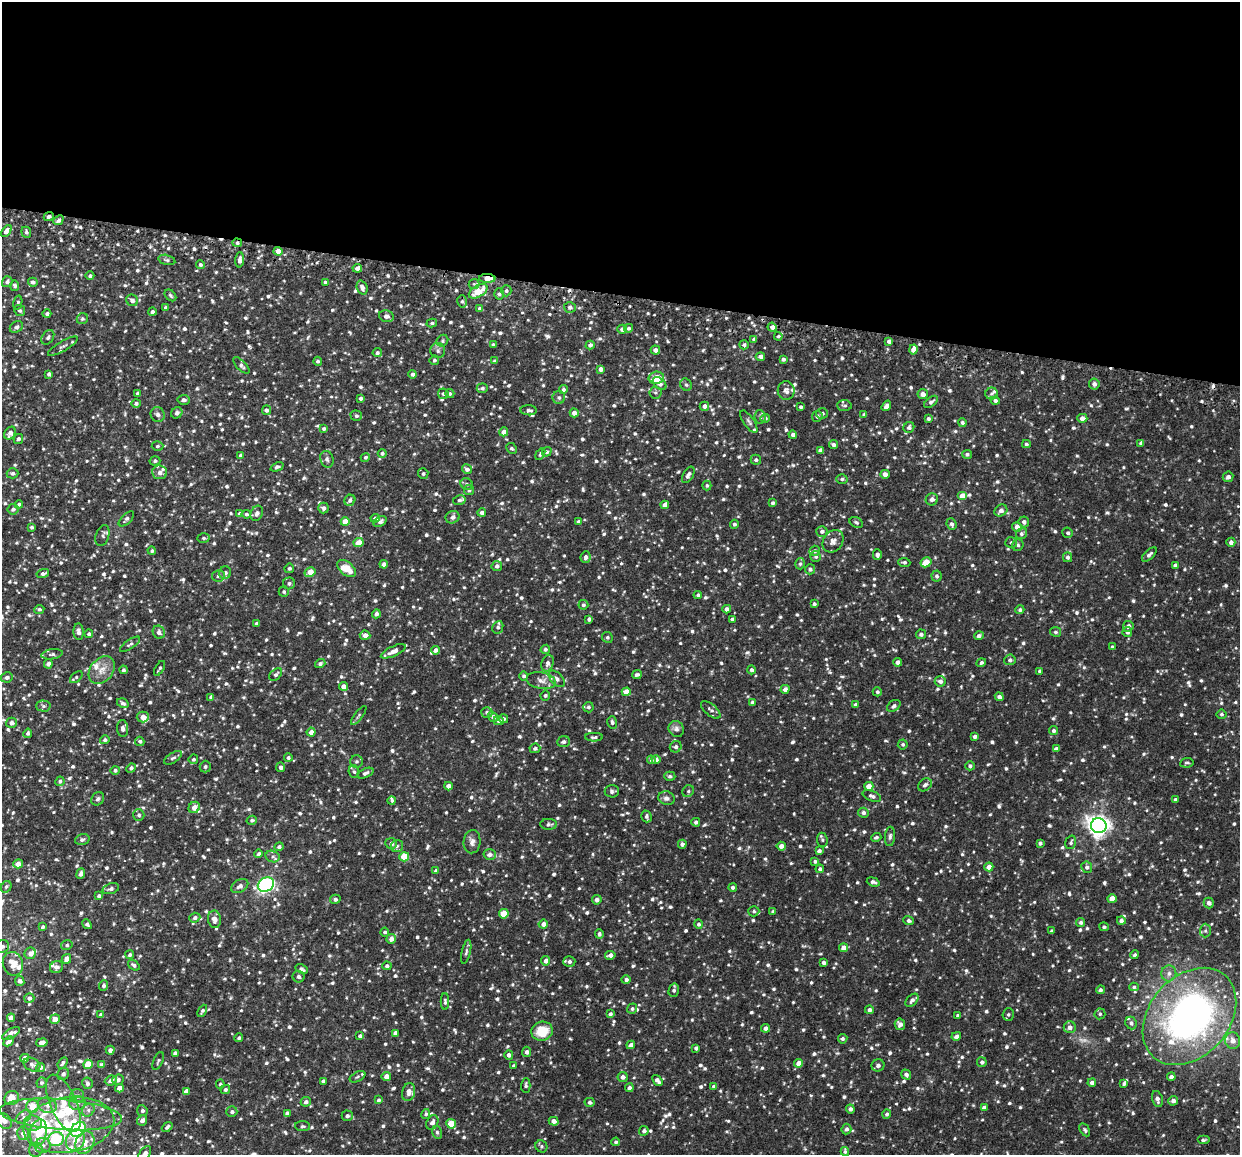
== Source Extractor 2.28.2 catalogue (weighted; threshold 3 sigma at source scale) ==
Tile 3 of 4 x 4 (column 3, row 1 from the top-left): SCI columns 2481-3718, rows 3606-4758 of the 4964 x 5024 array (HDU 1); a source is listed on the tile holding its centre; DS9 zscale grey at full resolution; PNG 1242 x 1157 px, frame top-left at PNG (2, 2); each listed source drawn as its Kron ellipse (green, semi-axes under 4 px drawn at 4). Shown black and unused: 25% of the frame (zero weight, under 2 of 3 exposures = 3% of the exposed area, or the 3 px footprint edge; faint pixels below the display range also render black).
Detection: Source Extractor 2.28.2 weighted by HDU 2 'WHT'; one run over the whole footprint, this tile lists its part. Background 0.0376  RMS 0.0082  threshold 0.0368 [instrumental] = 3 sigma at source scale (4.5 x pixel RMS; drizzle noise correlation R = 1.50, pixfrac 1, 0.05/0.05 arcsec/px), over >= 5 px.
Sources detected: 1446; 1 too faint to see at this stretch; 2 inside a brighter object's white glare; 4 cosmic-ray / hot-pixel residue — neither listed nor drawn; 34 inside a brighter listed object's ellipse — not listed separately; of the other 1405, all 500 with FLUX_AUTO >= 1.52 (the completeness limit of this list) listed and drawn (905 fainter detections not listed), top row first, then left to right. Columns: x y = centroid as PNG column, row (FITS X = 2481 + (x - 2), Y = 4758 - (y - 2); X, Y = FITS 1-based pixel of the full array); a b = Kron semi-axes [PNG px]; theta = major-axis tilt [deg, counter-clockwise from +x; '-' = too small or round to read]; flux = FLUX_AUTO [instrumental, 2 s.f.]
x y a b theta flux
49 216 5 4 - 2.2
58 220 5 4 - 2.5
6 231 7 4 51 4.3
26 232 6 5 - 2
237 243 5 4 - 1.7
278 251 4 4 - 6.1
167 260 8 5 -14 1.7
240 260 7 4 88 3.7
200 264 4 4 - 1.9
357 268 5 4 - 3
90 276 4 4 - 1.7
487 278 8 4 -1 8.3
7 282 5 5 - 2.6
33 282 5 4 - 2.5
325 282 4 3 - 1.6
474 284 5 5 - 1.6
15 286 5 4 - 1.8
362 288 7 5 -69 3.5
478 291 10 5 30 16
506 291 5 5 - 1.8
499 294 5 5 - 1.8
170 295 7 5 -46 1.5
132 300 6 5 - 3.1
462 301 6 5 - 1.6
18 303 7 4 77 1.6
166 307 4 3 - 2.1
570 307 6 5 - 2.4
480 309 4 4 - 3.2
20 310 5 5 - 1.6
152 312 4 3 - 2.4
47 314 4 4 - 2.2
386 316 7 5 -13 3.3
82 319 6 5 - 1.6
432 323 5 4 - 1.6
16 327 7 5 29 2.6
772 327 4 4 - 3.6
629 328 4 4 - 1.6
622 329 5 4 - 3.3
778 336 4 4 - 1.6
48 337 8 5 56 2
754 339 4 4 - 2.4
442 341 6 5 - 1.5
889 341 4 3 - 2.7
493 345 4 3 - 1.7
590 345 4 4 - 2.7
744 345 4 4 - 1.7
63 346 17 5 30 2.3
655 350 5 4 - 3.4
913 350 5 4 - 6.7
438 351 7 7 - 2.2
377 353 4 4 - 1.8
760 356 5 4 - 3
783 359 4 4 - 2.3
434 360 5 4 - 1.8
318 361 4 4 - 2
495 361 4 3 - 1.6
241 365 11 4 -47 2.4
601 369 4 4 - 3.1
49 374 4 4 - 2.3
413 374 4 4 - 2.5
656 378 8 6 9 12
660 384 8 5 -41 4
1094 384 5 5 - 3.1
686 385 6 5 - 1.6
482 388 5 4 - 1.9
563 390 4 4 - 1.6
786 391 9 8 - 3.5
655 392 6 6 - 1.6
138 393 3 3 - 1.6
443 394 5 5 - 2
450 394 4 4 - 1.6
923 394 5 5 - 4.2
991 394 6 6 - 1.9
361 398 4 4 - 2
559 398 6 6 - 2.1
184 400 6 5 - 3.1
995 400 4 4 - 2.1
931 402 8 4 38 2.1
136 403 4 4 - 2
704 406 5 4 - 3
844 406 7 5 -4 1.6
886 406 5 4 - 3.8
801 407 4 3 - 1.8
266 410 4 4 - 2.5
529 410 8 5 -4 2.6
177 413 6 5 - 2.2
574 413 4 4 - 4.4
822 413 6 5 - 2.4
158 415 7 6 - 2.9
864 415 4 3 - 1.8
356 416 6 5 - 2.1
817 416 5 5 - 2.1
760 417 7 5 -84 1.7
765 418 5 4 - 1.8
1082 418 5 4 - 4
928 419 4 3 - 1.7
749 422 13 5 -55 2.2
962 423 4 4 - 1.8
909 427 6 5 - 2.3
324 429 4 3 - 1.6
504 432 4 4 - 5
10 433 7 5 59 4.4
793 435 4 4 - 3
18 439 5 4 - 1.9
1141 443 4 4 - 2.4
1026 444 4 4 - 1.6
833 445 4 4 - 2.3
157 446 6 4 3 1.6
511 448 6 5 - 1.7
820 450 4 4 - 3.1
547 452 5 4 - 2
382 453 4 4 - 1.8
540 454 6 4 58 1.7
967 454 5 4 - 1.8
241 455 4 4 - 2.3
365 457 5 4 - 1.7
327 459 8 6 -72 2.2
756 460 5 5 - 1.9
155 461 5 4 - 1.9
277 467 7 4 24 1.8
467 469 5 4 - 2.7
160 472 7 7 - 4.5
12 473 6 5 - 2
423 474 5 5 - 1.7
885 474 5 4 - 3.9
688 475 9 5 61 3.3
1228 477 5 5 - 2.9
842 479 5 5 - 1.7
467 484 6 5 - 1.8
707 486 5 4 - 1.7
469 490 5 5 - 1.7
962 496 5 4 - 8.5
932 499 6 6 - 2.6
350 500 6 5 - 2.7
459 500 6 5 - 2.2
773 503 4 3 - 1.9
19 504 4 4 - 2.2
665 505 4 4 - 3.9
323 508 5 5 - 2.8
13 509 5 5 - 2.4
1001 511 7 5 34 4.1
257 513 8 6 64 3
482 513 4 4 - 2.3
240 514 4 4 - 2.4
246 514 4 4 - 1.8
453 517 7 6 - 3.5
375 518 4 4 - 2.8
126 519 9 5 44 2.3
345 522 4 4 - 11
380 522 7 4 35 2.4
579 522 4 4 - 3
856 522 7 5 -29 1.6
1024 522 5 5 - 2.4
734 524 4 4 - 1.8
951 524 6 5 - 2.2
32 527 3 3 - 1.6
1017 527 5 4 - 4.5
822 531 5 5 - 2.5
1068 533 5 5 - 1.7
1021 534 6 5 - 1.8
102 536 11 6 72 2.4
204 538 6 4 -2 1.6
833 541 12 9 53 4.8
1231 542 4 4 - 2.7
359 543 5 4 - 8.8
1011 543 6 5 - 2.2
1018 545 6 5 - 1.8
152 551 4 4 - 1.7
815 551 5 5 - 1.9
877 554 5 4 - 2.3
1149 555 9 4 44 2.7
585 557 6 5 - 2.6
816 557 5 5 - 1.6
1068 557 5 4 - 1.9
904 562 6 4 -5 1.7
926 562 6 4 31 15
384 564 4 4 - 4.4
800 564 5 4 - 1.7
1175 565 4 4 - 2.3
497 566 5 5 - 2.7
289 568 5 4 - 1.8
346 569 11 6 -41 12
810 569 5 5 - 1.9
310 572 6 4 32 9.8
43 573 6 4 14 2.3
225 573 6 6 - 2.8
218 576 6 5 - 2.6
937 576 5 5 - 1.9
289 583 6 5 - 1.8
284 592 5 5 - 1.6
698 595 4 4 - 1.7
814 604 4 3 - 1.6
583 605 5 4 - 1.9
39 609 5 4 - 2.1
727 609 4 4 - 3.7
1020 610 4 4 - 1.8
376 614 4 4 - 2.9
589 619 4 3 - 2
732 619 4 3 - 2.3
257 623 3 3 - 1.7
1128 626 5 5 - 2.9
498 627 6 5 - 1.9
79 632 8 5 -87 3.3
159 632 7 6 - 2.8
1055 632 5 5 - 1.7
1127 632 5 4 - 2.6
89 634 4 4 - 1.9
921 634 5 5 - 2.3
365 635 5 4 - 4.2
979 636 5 4 - 2.2
607 637 5 5 - 1.5
130 644 11 4 34 1.9
1112 647 3 3 - 1.6
545 649 5 4 - 1.8
435 650 4 4 - 3.4
393 651 13 5 25 5.4
52 654 11 5 8 2.4
1010 660 5 5 - 2.4
898 662 4 4 - 3.1
548 663 8 6 74 2.9
981 663 5 3 - 1.7
48 664 5 4 - 3.9
320 664 5 4 - 2.1
160 668 8 3 59 1.7
102 670 15 11 50 8.4
124 670 4 4 - 1.6
751 670 4 4 - 2.3
1039 671 4 3 - 1.7
276 674 7 5 45 2
637 675 5 3 - 2.1
524 676 4 4 - 1.9
7 677 6 5 - 3
76 677 7 4 42 1.6
557 679 10 5 -46 2.5
541 680 15 8 -10 5.3
940 681 5 5 - 3.3
343 686 4 4 - 4.3
785 689 4 4 - 4
626 692 4 4 - 8.4
877 692 4 4 - 1.7
545 695 5 4 - 1.9
211 697 4 4 - 2.8
999 697 4 4 - 2.8
752 702 4 4 - 1.9
123 703 6 4 -34 2.5
856 705 4 4 - 2.1
43 706 7 5 -1 2
894 706 7 5 35 2.5
588 707 5 5 - 1.9
711 710 12 5 -40 2.5
487 712 5 5 - 1.8
1222 714 5 4 - 1.6
359 716 11 4 53 1.7
143 717 6 5 - 5.1
493 717 5 4 - 3.1
504 719 5 4 - 1.7
499 721 5 4 - 3
612 722 6 4 -74 1.8
11 723 5 5 - 3.8
123 728 8 5 -87 3.3
676 729 8 7 - 3.3
1054 731 4 4 - 2
311 732 4 4 - 5.4
28 733 5 4 - 2
975 736 4 3 - 2.6
594 737 9 4 0 2
105 740 5 4 - 2.1
140 741 5 4 - 1.8
563 742 6 5 - 2.2
903 744 5 5 - 1.7
676 747 6 5 - 2.4
535 748 5 5 - 1.8
1056 749 4 4 - 3.1
173 758 10 5 33 2
288 758 4 4 - 1.9
193 759 5 4 - 1.7
651 760 4 4 - 1.8
656 760 4 4 - 2.2
356 761 6 6 - 2.1
1187 763 7 4 8 1.6
970 766 5 4 - 1.8
205 767 6 5 - 1.9
281 767 5 4 - 2.3
131 768 5 4 - 2
115 770 4 4 - 1.8
354 772 6 5 - 1.8
365 773 9 4 23 2.5
670 776 5 4 - 2
60 781 5 4 - 1.8
925 785 7 5 39 2.4
448 786 4 4 - 3.8
869 786 5 4 - 7
612 791 7 6 - 2.2
688 791 6 5 - 1.5
872 796 10 5 -22 2.6
666 798 8 7 - 3.1
98 799 7 6 - 2.2
1175 799 3 3 - 1.9
392 800 4 3 - 1.6
194 807 6 5 - 6.8
863 813 5 5 - 2.7
139 815 6 5 - 2.1
646 816 6 5 - 1.8
252 820 5 4 - 1.7
696 822 4 4 - 2.2
549 824 8 5 -2 1.8
1099 826 8 7 - 490
890 836 10 5 85 2.1
876 837 5 4 - 1.7
82 839 7 5 14 1.8
822 840 7 5 -83 1.7
472 842 11 8 86 4
1071 842 7 5 72 1.6
391 843 6 5 - 2.7
1040 843 4 3 - 2.1
682 844 4 4 - 2.6
397 846 6 6 - 1.9
781 846 4 4 - 4.5
279 847 4 4 - 2
819 851 4 4 - 2.6
259 854 4 3 - 1.6
490 855 6 5 - 3.1
273 857 7 5 -15 2.3
404 857 5 4 - 24
815 861 4 4 - 1.6
18 864 5 4 - 6.8
989 867 4 4 - 5.6
1087 867 6 5 - 2.5
820 869 4 4 - 2.1
436 871 4 4 - 2.5
81 874 5 4 - 2.4
873 882 6 4 -20 2.5
266 885 8 7 - 140
240 886 9 6 28 3.2
6 887 6 5 - 1.8
733 887 4 4 - 2.1
111 889 8 5 18 2.8
99 896 4 3 - 2.3
335 899 5 4 - 2.2
1112 899 4 4 - 9.4
597 900 5 4 - 2.8
1209 903 5 5 - 3.2
754 911 5 5 - 1.7
773 912 3 3 - 1.7
504 914 5 4 - 16
195 918 5 5 - 2.4
214 919 9 6 -82 5.1
909 921 5 4 - 1.9
1121 921 4 4 - 2.5
1081 922 4 4 - 2
87 924 5 4 - 1.8
543 924 5 4 - 4.4
698 924 5 4 - 2
42 927 4 4 - 1.9
1104 927 5 4 - 1.7
1052 931 4 3 - 1.9
1205 931 7 5 90 1.6
385 932 4 4 - 1.7
599 934 5 4 - 1.7
391 939 5 4 - 4.7
67 945 6 5 - 1.7
2 946 7 6 - 2.6
844 948 4 4 - 6.3
466 952 12 4 77 2.2
30 953 6 5 - 4.3
130 955 4 4 - 1.9
610 955 5 4 - 3.6
1135 955 4 4 - 1.7
66 959 5 4 - 5.2
546 961 4 4 - 3.9
569 961 6 5 - 2.5
823 962 3 3 - 2.5
13 964 12 10 -73 10
134 965 6 4 -38 2
387 966 4 4 - 1.9
57 967 6 6 - 3.2
302 969 6 3 -27 2.3
1169 973 8 7 - 3.6
298 977 6 6 - 2.3
626 980 4 4 - 2.3
20 981 5 4 - 3.2
104 986 5 4 - 1.8
1134 987 5 4 - 1.5
674 990 7 5 75 2
1100 990 4 4 - 1.9
29 998 5 5 - 2.6
912 1000 8 5 45 3.2
445 1002 8 4 -90 2
632 1009 5 5 - 1.7
869 1010 4 4 - 2.8
202 1011 6 4 64 1.6
610 1014 4 4 - 1.9
1008 1014 6 5 - 1.7
1100 1014 5 5 - 1.6
101 1015 4 4 - 2.5
958 1016 4 3 - 1.8
1189 1016 54 40 49 360
11 1018 4 4 - 3.7
55 1019 5 4 - 6.5
1131 1023 6 5 - 2.3
900 1024 6 5 - 3.5
1070 1027 6 6 - 3.8
765 1028 4 4 - 2.8
542 1031 11 9 13 18
395 1033 4 4 - 3.1
11 1034 10 4 29 4.2
360 1036 4 3 - 2.2
956 1036 5 4 - 3
239 1038 4 3 - 1.7
843 1039 5 4 - 1.9
9 1041 6 4 44 3.6
1233 1041 8 7 - 5.6
42 1043 6 3 11 3.8
631 1045 4 4 - 3.2
696 1048 4 4 - 2
110 1050 4 4 - 3.1
527 1052 5 4 - 2.5
175 1053 4 4 - 2.5
509 1055 4 4 - 2.9
25 1058 4 4 - 6.1
158 1061 9 4 67 1.6
982 1062 5 5 - 1.9
62 1063 6 3 55 1.5
798 1063 4 4 - 5.6
88 1064 5 4 - 17
32 1065 9 6 -27 2.4
101 1065 4 4 - 2.1
878 1065 6 6 - 3.2
514 1066 3 3 - 1.8
41 1067 4 4 - 2
63 1074 6 5 - 2.2
906 1074 5 4 - 2.4
357 1077 8 4 27 1.6
386 1077 5 4 - 5.2
623 1077 5 5 - 3.4
1171 1077 4 4 - 2.7
111 1080 6 5 - 3.6
118 1080 5 5 - 2.3
323 1081 3 3 - 1.8
657 1081 6 4 -52 3.5
41 1083 5 5 - 1.6
87 1083 6 5 - 2.6
1092 1083 4 4 - 2.9
220 1084 5 4 - 1.5
1124 1084 4 4 - 1.8
526 1085 7 5 88 1.6
714 1086 4 3 - 1.9
119 1088 4 4 - 6
629 1088 4 4 - 2
225 1089 5 4 - 1.8
186 1091 4 4 - 3.7
409 1092 9 6 76 4.7
77 1096 7 7 - 3.5
12 1098 7 6 - 11
1157 1099 8 5 -76 3.5
378 1100 4 4 - 1.6
1173 1101 5 4 - 3.7
306 1102 5 4 - 2.2
590 1102 5 4 - 2.1
63 1103 31 13 -66 21
77 1103 8 7 - 3.1
47 1105 9 7 -20 4
32 1107 6 6 - 12
984 1108 4 4 - 3.9
850 1109 4 4 - 2.5
88 1110 7 6 - 2.4
142 1111 5 5 - 2
232 1112 5 5 - 1.9
287 1113 4 3 - 2.6
61 1114 61 15 -4 51
426 1114 5 4 - 1.7
887 1114 4 4 - 1.8
347 1116 5 5 - 2.2
24 1117 8 5 38 2.6
142 1120 5 4 - 3.6
4 1121 9 6 -47 4.8
554 1121 5 4 - 4.3
432 1122 7 5 65 3.8
33 1123 9 7 -6 5.1
451 1124 5 4 - 18
69 1125 46 27 9 78
303 1126 7 5 -3 1.5
167 1127 6 4 40 1.8
78 1129 8 6 44 60
846 1129 5 5 - 2.3
1085 1130 7 4 -59 1.6
644 1131 5 4 - 2.2
39 1132 13 8 79 26
437 1132 6 5 - 1.7
23 1133 6 6 - 5.6
56 1139 8 7 - 44
75 1140 11 9 64 9.9
1203 1140 6 4 0 1.6
616 1142 4 4 - 1.6
85 1143 12 9 65 7.9
43 1145 8 7 - 3.7
541 1146 6 5 - 1.6
36 1150 7 6 - 2.4
845 1152 4 4 - 1.7
145 1154 9 5 53 4.3
Overlapping masked pixels (flux is a lower limit): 3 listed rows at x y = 49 216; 237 243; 487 278
Isophote crosses this tile's border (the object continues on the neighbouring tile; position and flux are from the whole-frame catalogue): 5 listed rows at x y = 7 677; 2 946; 1189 1016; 4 1121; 145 1154